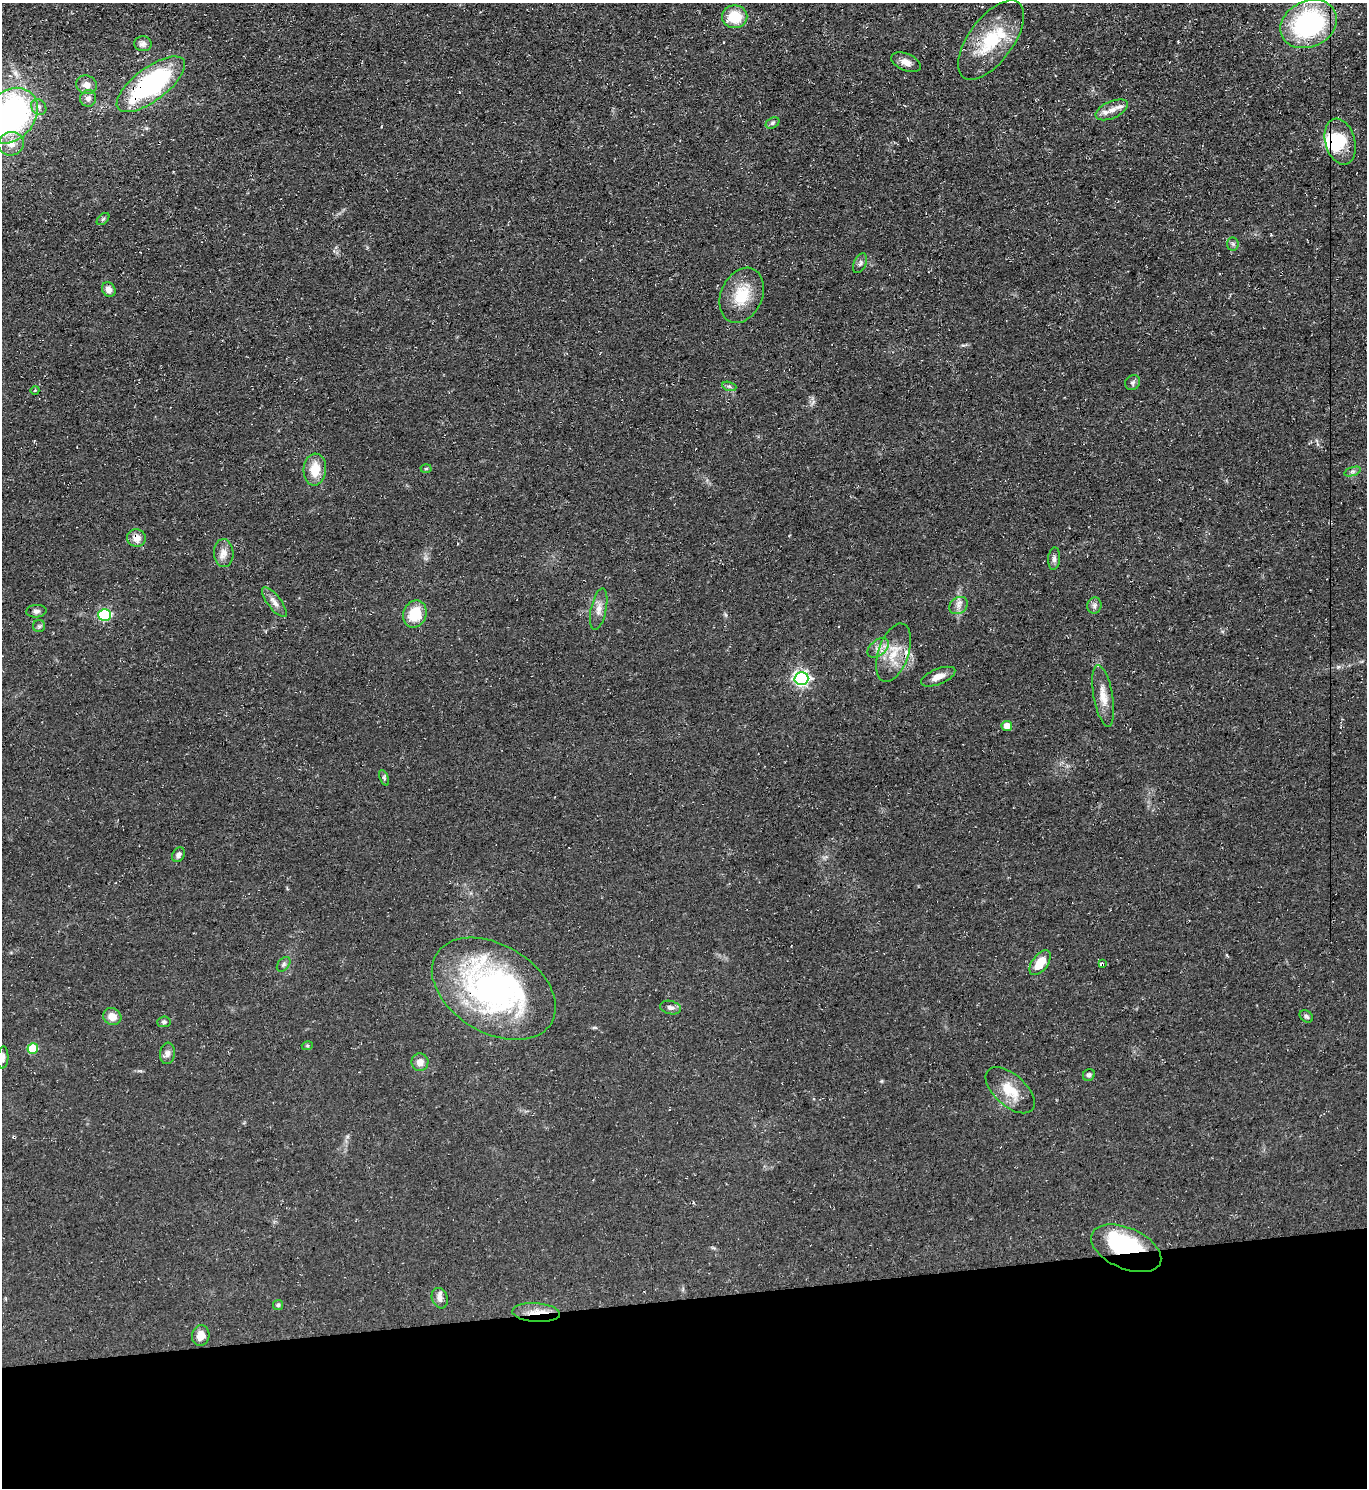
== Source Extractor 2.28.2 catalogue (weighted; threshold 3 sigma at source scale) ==
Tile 8 of 3 x 3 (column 2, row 3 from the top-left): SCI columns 1491-2855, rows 1-1486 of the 4443 x 4458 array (HDU 1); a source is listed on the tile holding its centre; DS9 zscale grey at full resolution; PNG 1369 x 1490 px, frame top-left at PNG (2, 3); each listed source drawn as its Kron ellipse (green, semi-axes under 4 px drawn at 4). Shown black and unused: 13% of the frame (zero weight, under 3 of 4 exposures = <1% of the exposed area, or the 3 px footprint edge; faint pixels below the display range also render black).
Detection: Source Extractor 2.28.2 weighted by HDU 2 'WHT'; one run over the whole footprint, this tile lists its part. Background 0.0606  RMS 0.0071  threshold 0.0321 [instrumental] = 3 sigma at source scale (4.5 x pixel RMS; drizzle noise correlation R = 1.50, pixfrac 1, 0.05/0.05 arcsec/px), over >= 5 px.
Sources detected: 71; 2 inside a brighter object's white glare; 1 cosmic-ray / hot-pixel residue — neither listed nor drawn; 4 inside a brighter listed object's ellipse — not listed separately; the other 64 listed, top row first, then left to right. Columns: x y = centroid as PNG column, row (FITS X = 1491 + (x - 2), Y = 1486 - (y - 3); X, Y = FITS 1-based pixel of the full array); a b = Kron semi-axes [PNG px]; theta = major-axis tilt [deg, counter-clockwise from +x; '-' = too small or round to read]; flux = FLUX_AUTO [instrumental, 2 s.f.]
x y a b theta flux
735 17 12 11 - 20
1309 24 29 23 26 110
991 40 46 22 54 41
143 44 9 7 -6 2.6
906 62 15 8 -23 5.6
151 84 41 16 37 120
86 85 10 9 - 4.9
88 98 8 8 - 3.2
39 107 8 7 - 2.8
1112 110 17 8 24 6.7
10 116 31 24 47 200
773 123 7 5 28 1.7
1340 142 23 15 -75 26
11 144 13 11 16 8.1
103 219 7 4 44 1.2
1233 244 6 6 - 1.3
860 263 10 6 64 2.2
109 290 7 6 - 4.5
742 295 29 20 66 23
1133 382 8 7 - 1.8
729 386 7 4 -19 1.5
35 390 4 3 - 0.62
315 469 16 11 86 15
426 469 5 3 - 0.76
1353 471 8 4 18 1.4
136 538 9 8 - 6.2
224 553 14 9 -88 5.4
1054 559 11 6 86 2.5
274 602 18 6 -53 4.7
958 606 10 8 38 3.7
1094 606 8 7 - 2.4
599 609 21 7 79 6.1
36 611 10 6 5 2.3
415 614 14 11 66 19
105 615 6 6 - 72
39 626 6 6 - 1.5
878 648 12 7 39 4.6
894 653 30 15 71 18
938 677 18 7 22 6.1
801 678 7 6 - 190
1103 696 31 9 -80 10
1007 726 5 5 - 8.1
384 778 8 4 -68 1.3
178 855 8 6 63 2.6
1040 963 14 8 53 14
1102 963 3 3 - 15
284 964 8 5 50 1.9
494 989 67 44 -31 210
670 1008 10 6 -13 2.6
1306 1016 7 5 -33 1.6
112 1017 9 8 - 6.9
164 1022 7 5 6 1.6
307 1046 5 3 - 0.87
33 1048 5 5 - 27
167 1053 11 7 82 3.3
3 1057 11 5 87 2.8
420 1062 9 8 - 5
1089 1075 6 5 - 1.7
1010 1090 30 16 -42 17
1126 1248 37 20 -24 64
440 1298 10 7 -71 3.9
278 1305 5 5 - 1.1
536 1313 24 9 -4 11
201 1335 10 8 79 7.1
Overlapping masked pixels (flux is a lower limit): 6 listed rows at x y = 151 84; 136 538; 1102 963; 494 989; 1126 1248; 536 1313
Isophote crosses this tile's border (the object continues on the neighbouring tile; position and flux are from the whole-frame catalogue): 3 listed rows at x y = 1309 24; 10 116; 3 1057